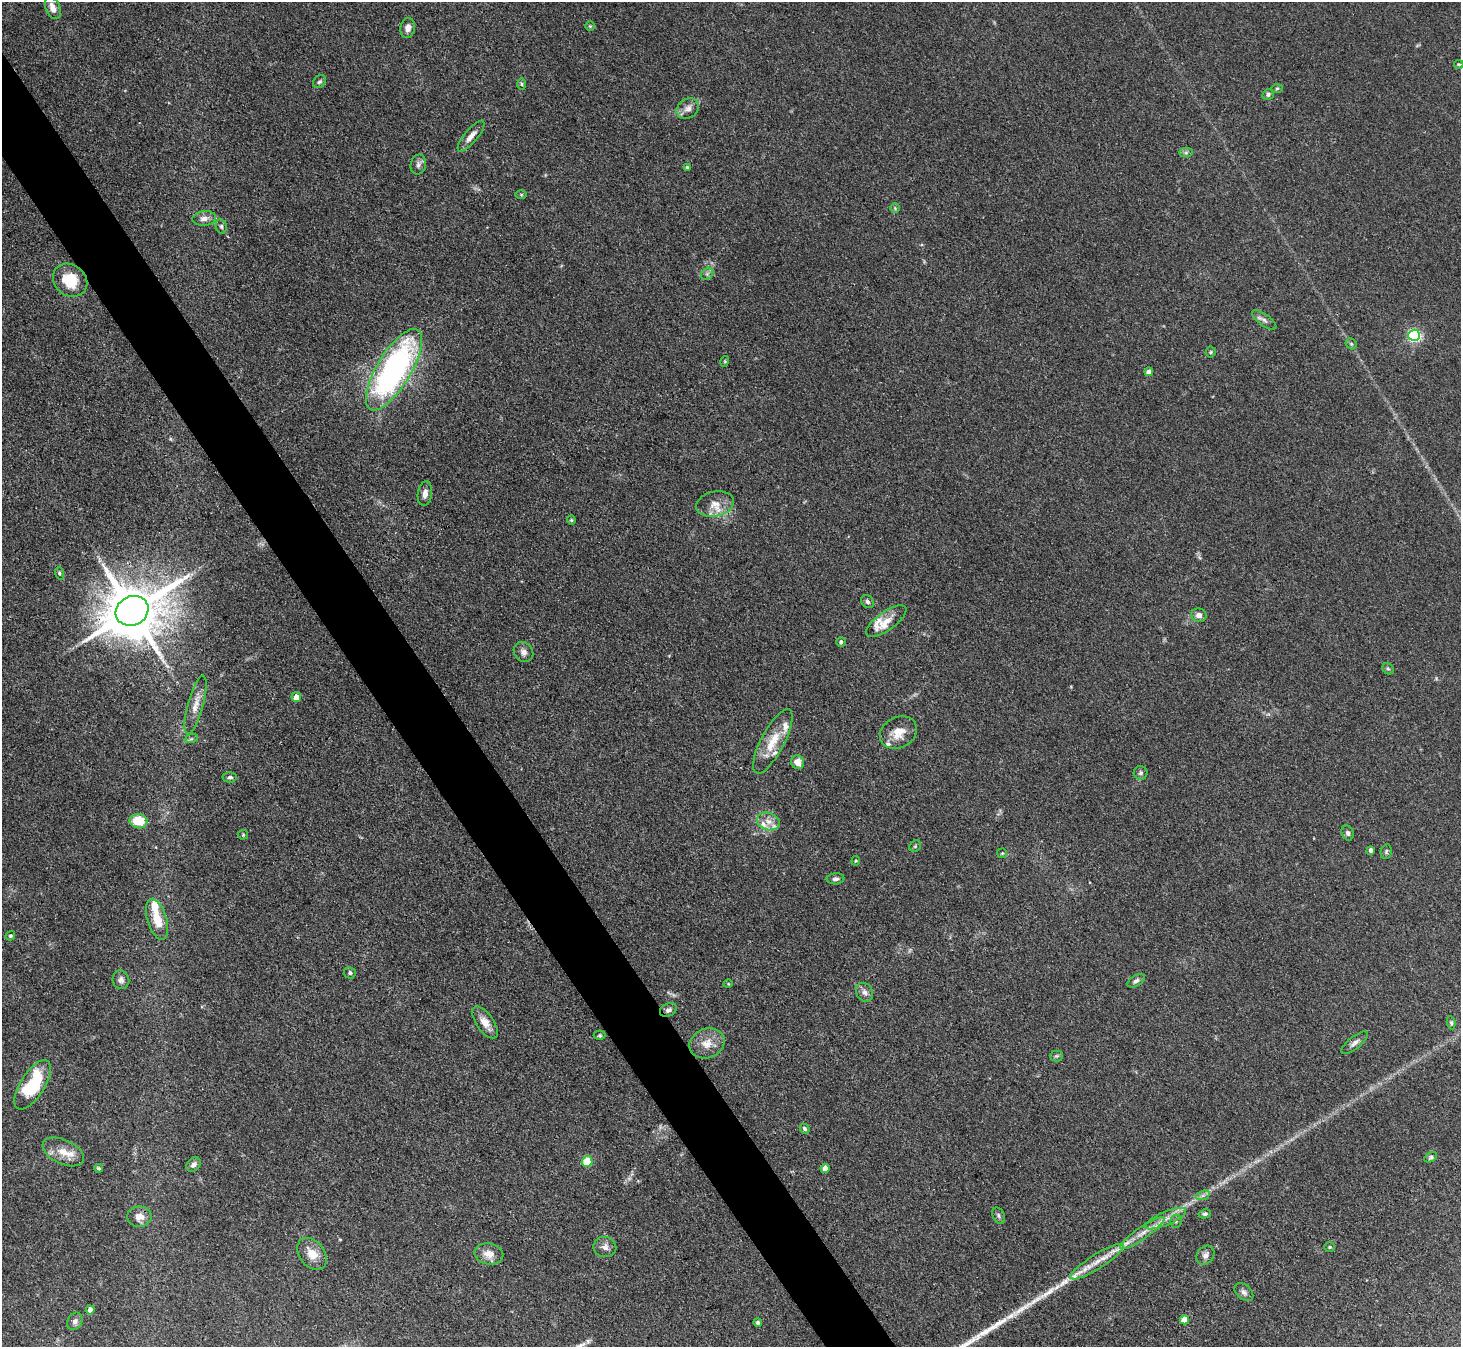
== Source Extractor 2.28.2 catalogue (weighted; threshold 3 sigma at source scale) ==
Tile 11 of 4 x 4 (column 3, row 3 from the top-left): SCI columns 2921-4379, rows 1640-2984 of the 5841 x 5833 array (HDU 1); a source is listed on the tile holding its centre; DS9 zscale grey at full resolution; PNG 1463 x 1349 px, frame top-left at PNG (2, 2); each listed source drawn as its Kron ellipse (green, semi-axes under 4 px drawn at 4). Shown black and unused: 4% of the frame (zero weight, under 3 of 4 exposures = <1% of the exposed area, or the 3 px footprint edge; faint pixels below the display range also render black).
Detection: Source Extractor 2.28.2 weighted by HDU 2 'WHT'; one run over the whole footprint, this tile lists its part. Background 0.0864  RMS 0.0056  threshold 0.0254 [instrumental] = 3 sigma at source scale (4.5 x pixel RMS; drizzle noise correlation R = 1.50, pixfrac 1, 0.05/0.05 arcsec/px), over >= 5 px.
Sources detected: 108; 3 long thin detections or spike segments (spike, bleed or trail) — neither listed nor drawn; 10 inside a brighter listed object's ellipse — not listed separately; the other 95 listed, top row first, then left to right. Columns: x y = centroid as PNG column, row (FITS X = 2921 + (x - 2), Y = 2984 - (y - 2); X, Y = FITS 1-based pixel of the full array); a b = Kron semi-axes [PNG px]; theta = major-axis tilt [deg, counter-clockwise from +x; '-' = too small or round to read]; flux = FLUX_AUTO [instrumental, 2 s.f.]
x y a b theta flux
53 8 12 7 -67 4.7
590 26 4 4 - 0.65
408 28 10 7 81 3.7
1459 64 4 3 - 0.73
319 82 7 5 42 1.2
522 84 6 4 -88 0.77
1277 88 6 4 2 0.73
1268 94 6 5 - 1.5
688 109 12 9 33 3.5
471 136 19 6 50 4.4
1186 153 7 4 1 1.3
418 165 10 7 78 2
687 167 3 3 - 0.74
521 195 6 4 0 0.71
895 208 5 5 - 0.73
204 218 12 7 7 3.5
221 226 7 5 -76 1.3
707 274 7 5 45 1.3
70 280 18 15 -39 17
1264 320 14 5 -36 2.3
1414 335 6 6 - 87
1351 344 6 5 - 0.94
1211 352 5 5 - 0.8
725 361 5 3 - 0.63
394 370 46 17 59 170
1149 372 4 4 - 3.8
425 494 13 7 82 3.2
715 504 19 12 12 7.4
571 520 4 4 - 0.65
59 573 6 4 -74 0.82
867 602 7 5 -46 1.3
132 611 17 14 27 4000
1199 615 8 6 -11 2.9
886 621 24 9 35 6.8
841 642 5 4 - 1.6
523 652 11 9 -53 3
1388 669 6 5 - 0.96
296 697 5 5 - 4.7
196 705 30 7 74 6.5
898 733 19 15 29 9.1
191 739 7 4 18 1.1
773 741 36 11 62 14
798 762 7 6 - 5.1
1141 773 7 6 - 1.4
230 777 7 5 2 1.4
138 821 9 7 -11 17
768 821 12 8 -19 4.6
1348 833 7 5 -67 1.5
243 835 5 5 - 0.64
915 846 6 5 - 0.87
1371 850 4 4 - 2.3
1386 852 7 5 78 1.1
1002 853 5 5 - 0.69
856 861 5 4 - 0.68
836 879 9 5 4 1.6
157 919 21 9 -73 10
10 936 5 4 - 0.9
350 973 6 5 - 1.3
121 980 9 8 - 2.2
1136 981 9 5 31 1.8
728 984 5 3 - 0.45
865 992 10 8 -59 2.5
668 1010 9 6 25 2
485 1022 18 8 -55 6.2
1451 1023 6 4 -82 0.96
599 1035 6 4 0 0.84
707 1043 18 14 20 7.7
1354 1043 16 6 38 2.8
1057 1056 6 5 - 0.94
33 1085 28 12 58 37
805 1129 5 4 - 1.2
63 1152 22 12 -25 8.5
1431 1157 7 4 29 0.98
587 1162 5 5 - 21
193 1165 8 6 44 2.3
98 1168 4 3 - 0.86
825 1168 4 4 - 5.3
1203 1195 7 4 19 1.4
1205 1214 6 4 12 1.1
999 1216 8 6 -63 1.4
139 1217 12 10 -1 5.1
1166 1219 22 7 23 5.8
1176 1221 7 5 82 1.2
1142 1233 26 6 35 6.3
605 1247 11 10 - 3.4
1330 1247 5 4 - 0.79
312 1254 18 12 -52 8.4
489 1254 14 10 -11 6.1
1205 1255 10 8 56 2.7
1097 1262 31 7 32 9.3
1244 1292 11 7 -41 2.2
90 1310 4 4 - 3.5
1184 1320 4 4 - 9.2
75 1321 9 7 57 1.9
758 1323 4 4 - 1.4
Overlapping masked pixels (flux is a lower limit): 1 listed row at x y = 132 611